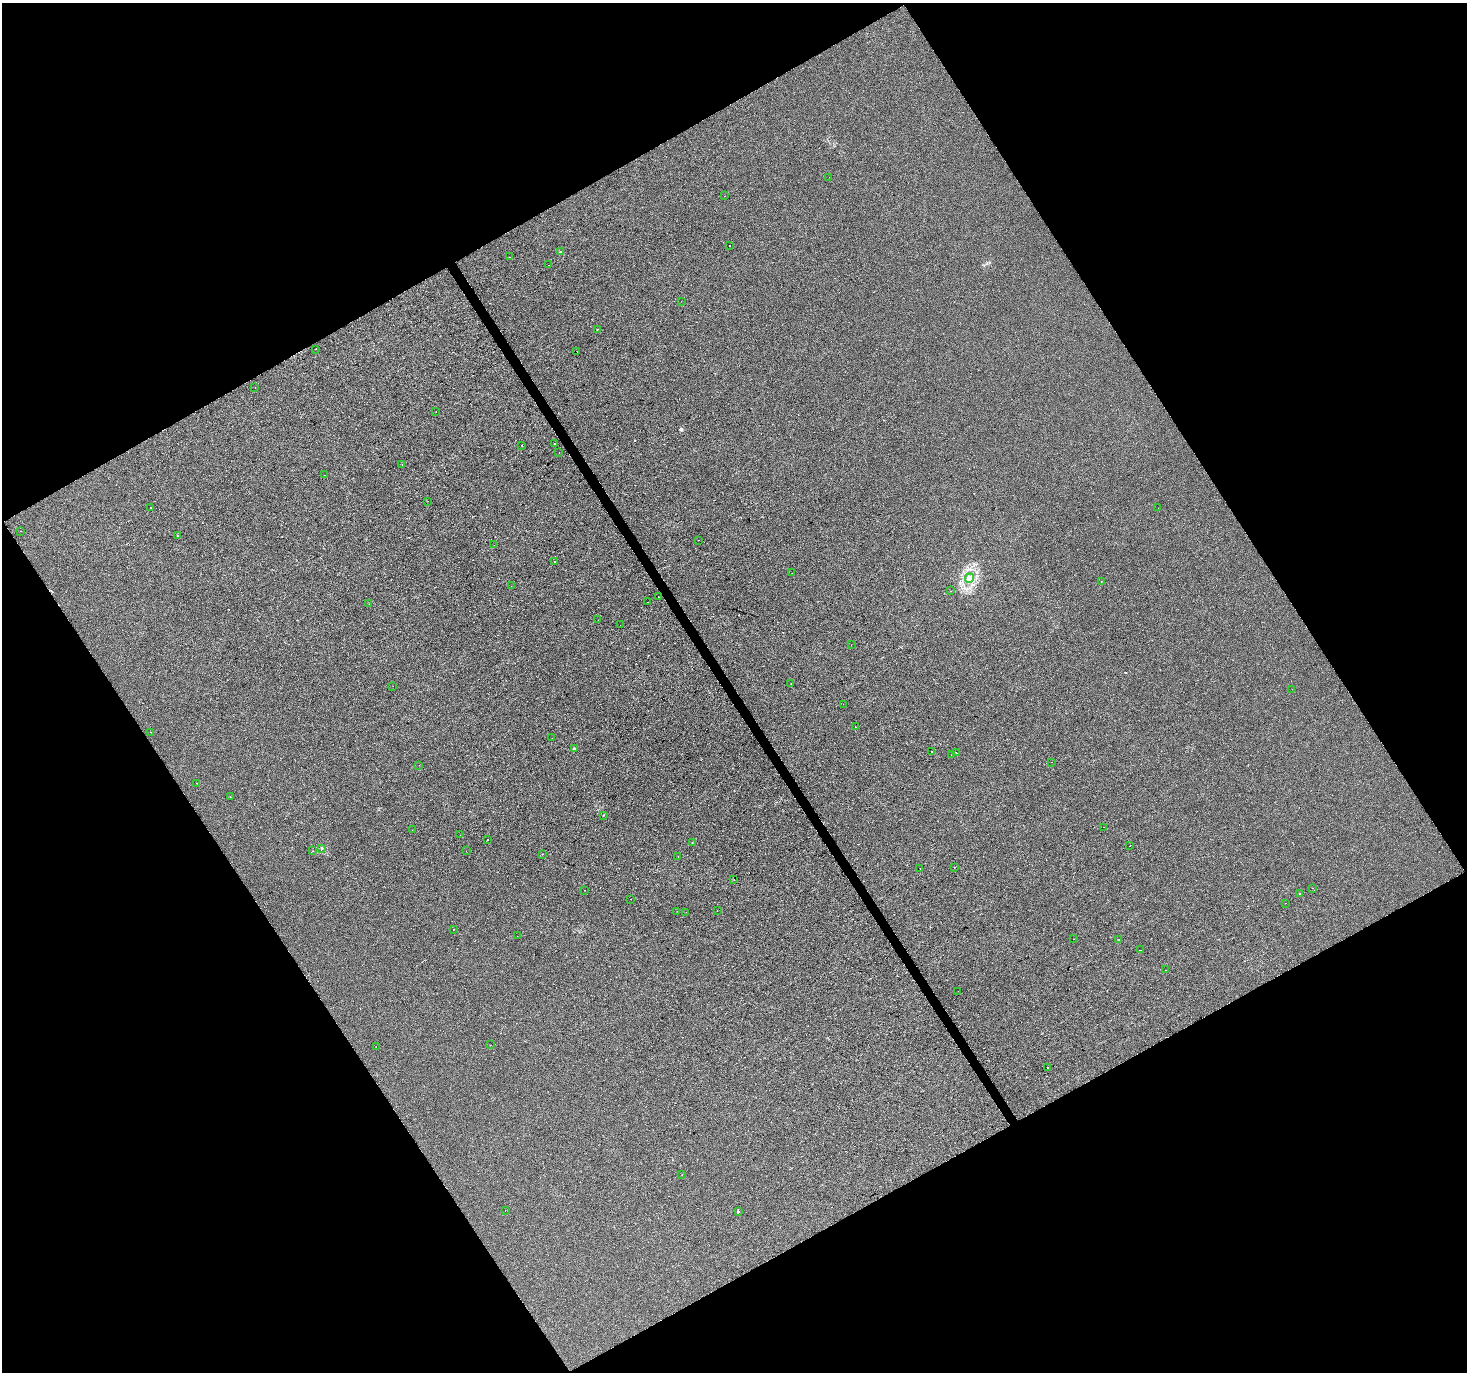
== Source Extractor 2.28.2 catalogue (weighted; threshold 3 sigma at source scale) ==
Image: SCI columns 4-5861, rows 175-5651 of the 5861 x 5764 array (HDU 1 of 3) = the unmasked area's bounding box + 8 px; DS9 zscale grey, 4 x 4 block average (1 PNG px = mean of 4 x 4 image px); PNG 1469 x 1374 px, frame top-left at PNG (2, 3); each listed source drawn as its Kron ellipse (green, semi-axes under 4 px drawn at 4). Shown black and unused: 48% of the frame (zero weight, under 2 of 3 exposures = <1% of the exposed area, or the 3 px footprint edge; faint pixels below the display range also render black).
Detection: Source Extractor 2.28.2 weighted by HDU 2 'WHT'. Background -5.51e-04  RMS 0.0041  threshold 0.0185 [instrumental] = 3 sigma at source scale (4.5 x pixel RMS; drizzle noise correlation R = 1.50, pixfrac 1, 0.0396/0.0396 arcsec/px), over >= 5 px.
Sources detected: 96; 9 cosmic-ray / hot-pixel residue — neither listed nor drawn; the other 87 listed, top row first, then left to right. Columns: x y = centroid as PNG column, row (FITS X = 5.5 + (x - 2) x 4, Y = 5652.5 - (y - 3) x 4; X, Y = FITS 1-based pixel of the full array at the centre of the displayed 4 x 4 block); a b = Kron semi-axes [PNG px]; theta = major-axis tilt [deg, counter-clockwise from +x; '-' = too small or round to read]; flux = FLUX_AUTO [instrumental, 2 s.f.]
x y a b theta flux
829 177 2 2 - 0.78
725 196 2 2 - 0.92
730 246 2 2 - 3.5
560 252 2 2 - 5.6
509 257 2 2 - 0.95
548 265 2 2 - 0.78
681 301 2 2 - 0.36
597 329 2 2 - 1.2
316 349 2 2 - 0.73
577 351 2 2 - 0.63
255 388 2 2 - 0.5
436 412 2 2 - 0.56
554 443 2 2 - 2.4
522 446 2 2 - 1.5
559 452 2 2 - 1.8
402 464 2 2 - 0.82
324 475 2 2 - 0.29
428 501 2 2 - 0.58
150 507 2 2 - 0.69
1158 508 2 2 - 0.98
20 531 2 2 - 0.44
177 536 2 2 - 3.1
699 540 2 2 - 0.89
494 545 2 2 - 0.82
555 562 2 2 - 4.2
792 573 2 2 - 0.59
969 578 5 3 - 7.3
1101 582 2 2 - 1.3
511 586 2 2 - 0.34
951 591 2 2 - 1.2
658 597 2 2 - 1.9
648 602 2 2 - 0.72
369 604 2 2 - 0.72
598 620 2 2 - 0.45
620 625 2 2 - 0.53
851 645 2 2 - 0.73
791 684 2 2 - 4.6
393 686 2 2 - 0.38
1292 689 2 2 - 0.39
843 704 2 2 - 0.74
855 727 2 2 - 2.9
151 732 2 2 - 0.52
552 738 2 2 - 0.44
574 749 3 2 - 3.7
931 751 2 2 - 1.6
956 753 2 2 - 2.5
951 755 2 2 - 0.43
1051 762 2 2 - 1.3
419 765 2 2 - 1.8
197 783 2 2 - 0.77
230 797 2 2 - 1.9
604 815 2 2 - 2.5
1103 827 2 2 - 1.3
412 830 2 2 - 0.59
460 835 2 2 - 1.4
488 840 2 2 - 0.59
692 842 2 2 - 0.57
1130 846 2 2 - 0.36
322 848 2 2 - 2
313 851 2 2 - 0.46
466 851 2 2 - 1.7
543 854 2 2 - 1.3
678 856 2 2 - 0.81
954 867 2 2 - 1.1
920 868 2 2 - 0.99
734 880 2 2 - 0.95
1313 888 2 2 - 1.2
585 890 2 2 - 0.52
1300 893 2 2 - 0.79
631 899 2 2 - 9.3
1285 903 2 2 - 0.67
717 910 2 2 - 0.46
677 911 2 2 - 0.48
686 912 2 2 - 0.43
453 929 2 2 - 2.4
517 936 2 2 - 0.57
1073 939 2 2 - 0.68
1119 939 2 2 - 0.69
1141 950 2 2 - 0.46
1165 970 2 2 - 0.69
958 991 2 2 - 1.7
490 1045 2 2 - 0.75
376 1046 2 2 - 0.96
1047 1068 2 2 - 7.4
682 1175 2 2 - 0.79
505 1211 2 2 - 2.2
738 1212 2 2 - 8.1
Diffuse or blended objects may show on this block-average render without a row.